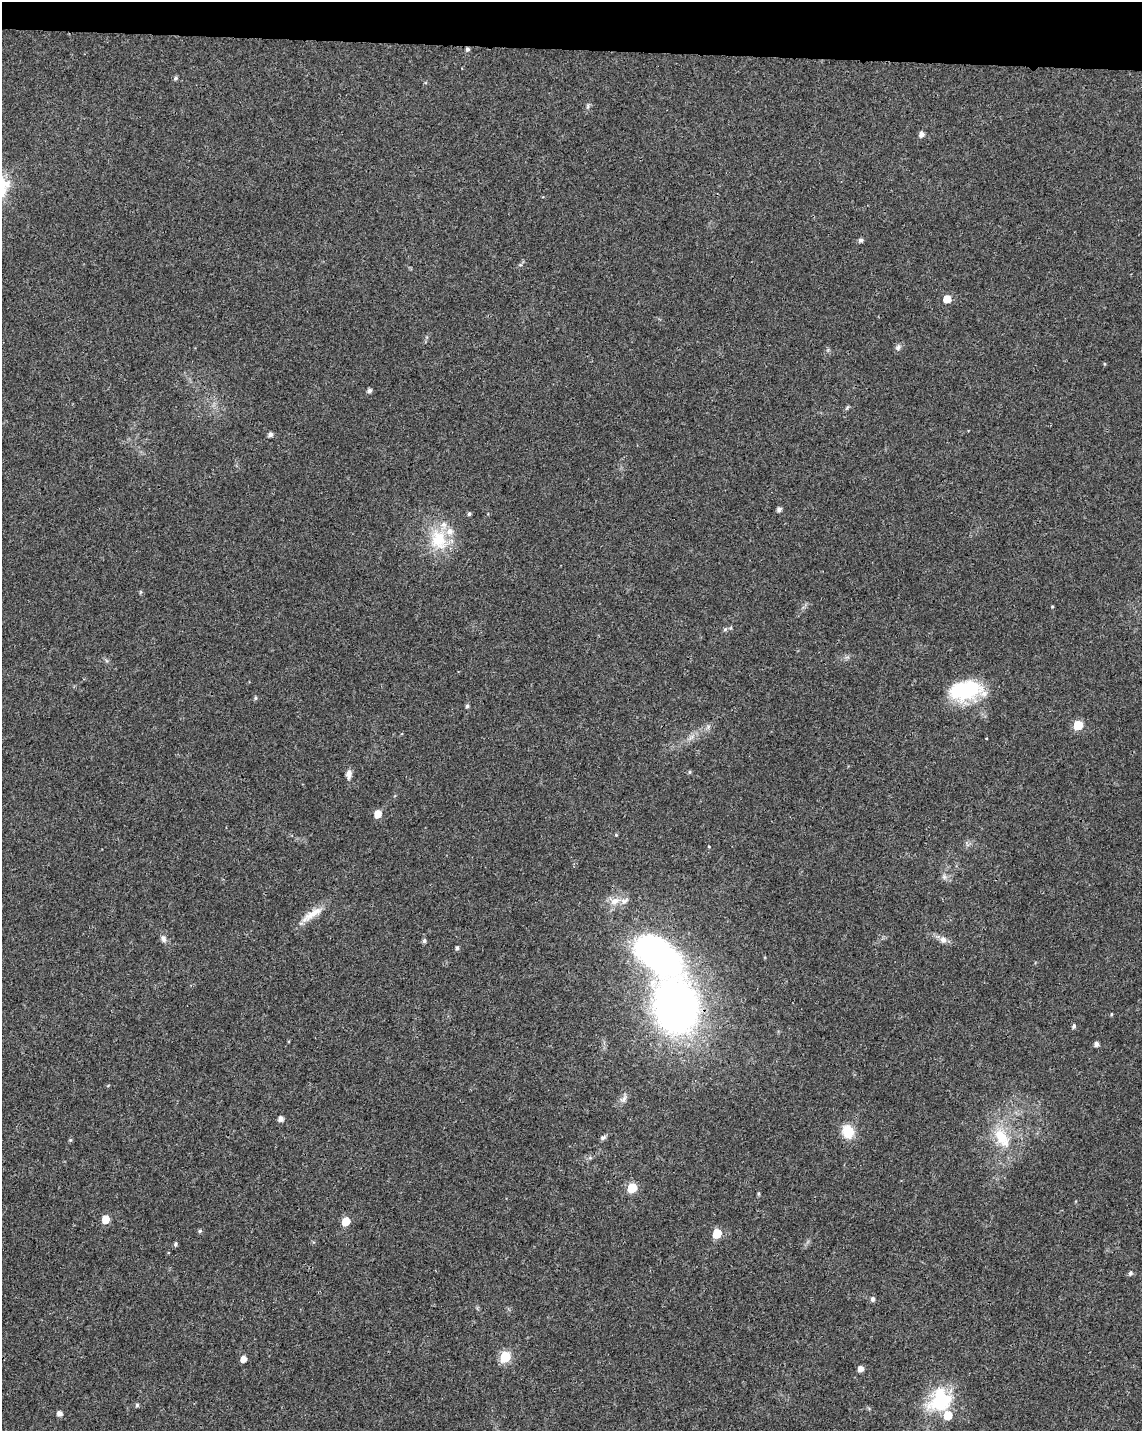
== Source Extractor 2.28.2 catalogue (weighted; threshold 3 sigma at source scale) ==
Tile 2 of 4 x 3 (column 2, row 1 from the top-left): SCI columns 1144-2283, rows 3089-4517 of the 4573 x 4801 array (HDU 1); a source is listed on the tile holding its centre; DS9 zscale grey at full resolution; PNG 1144 x 1433 px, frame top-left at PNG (2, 2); no overlay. Shown black and unused: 3% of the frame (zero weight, under 3 of 4 exposures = <1% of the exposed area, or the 3 px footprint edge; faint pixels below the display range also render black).
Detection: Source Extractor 2.28.2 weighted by HDU 2 'WHT'; one run over the whole footprint, this tile lists its part. Background 0.0197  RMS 0.0028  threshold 0.0128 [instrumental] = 3 sigma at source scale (4.5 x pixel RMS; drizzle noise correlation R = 1.50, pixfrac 1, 0.0396/0.0396 arcsec/px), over >= 5 px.
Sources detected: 61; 4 inside a brighter listed object's ellipse — not listed separately; the other 57 listed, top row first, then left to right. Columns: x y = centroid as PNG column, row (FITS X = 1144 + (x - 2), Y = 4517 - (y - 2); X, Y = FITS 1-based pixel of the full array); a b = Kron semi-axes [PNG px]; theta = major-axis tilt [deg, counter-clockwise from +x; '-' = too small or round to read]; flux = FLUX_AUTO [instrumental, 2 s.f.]
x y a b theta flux
467 49 5 4 - 0.72
176 78 5 4 - 0.65
588 106 8 4 82 0.5
922 134 5 5 - 1.4
861 240 5 4 - 0.82
947 299 6 5 - 4.5
898 347 9 6 29 0.84
369 391 5 4 - 0.92
847 407 8 3 45 0.39
270 434 5 4 - 1
779 509 5 4 - 1.1
469 514 4 4 - 0.58
439 539 33 24 -72 12
1052 606 4 3 - 0.25
725 629 6 5 - 0.48
966 690 40 22 7 19
255 698 5 4 - 0.44
467 706 5 4 - 0.58
1078 725 6 5 - 11
987 738 3 2 - 0.24
690 772 5 4 - 0.38
349 774 11 6 82 1.6
378 814 6 5 - 3.7
616 835 4 4 - 0.29
709 847 4 3 - 0.21
944 877 7 6 - 0.77
615 901 14 10 23 3
312 914 35 9 34 4.4
163 939 10 7 -61 1.1
943 940 9 8 - 1.5
424 941 5 5 - 0.66
457 948 5 4 - 0.61
656 954 55 30 -39 83
675 1007 48 37 -78 140
1111 1014 4 4 - 0.3
1074 1026 5 4 - 0.6
1096 1044 5 4 - 1.1
623 1099 12 7 49 1.4
281 1119 5 5 - 1.3
848 1131 15 12 -72 6.4
603 1137 8 5 24 0.67
1002 1138 32 16 -57 9.5
70 1140 5 5 - 0.35
632 1188 6 5 - 13
105 1219 6 5 - 4.8
346 1221 6 5 - 6.4
200 1231 5 5 - 0.48
717 1233 6 5 - 10
175 1244 6 4 67 0.53
1130 1273 6 5 - 0.61
872 1299 6 5 - 0.81
505 1357 6 6 - 20
243 1359 5 5 - 2.2
860 1368 5 5 - 1.9
940 1400 33 27 35 16
137 1405 5 5 - 0.45
59 1413 5 5 - 1.4
Overlapping masked pixels (flux is a lower limit): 1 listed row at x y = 467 49